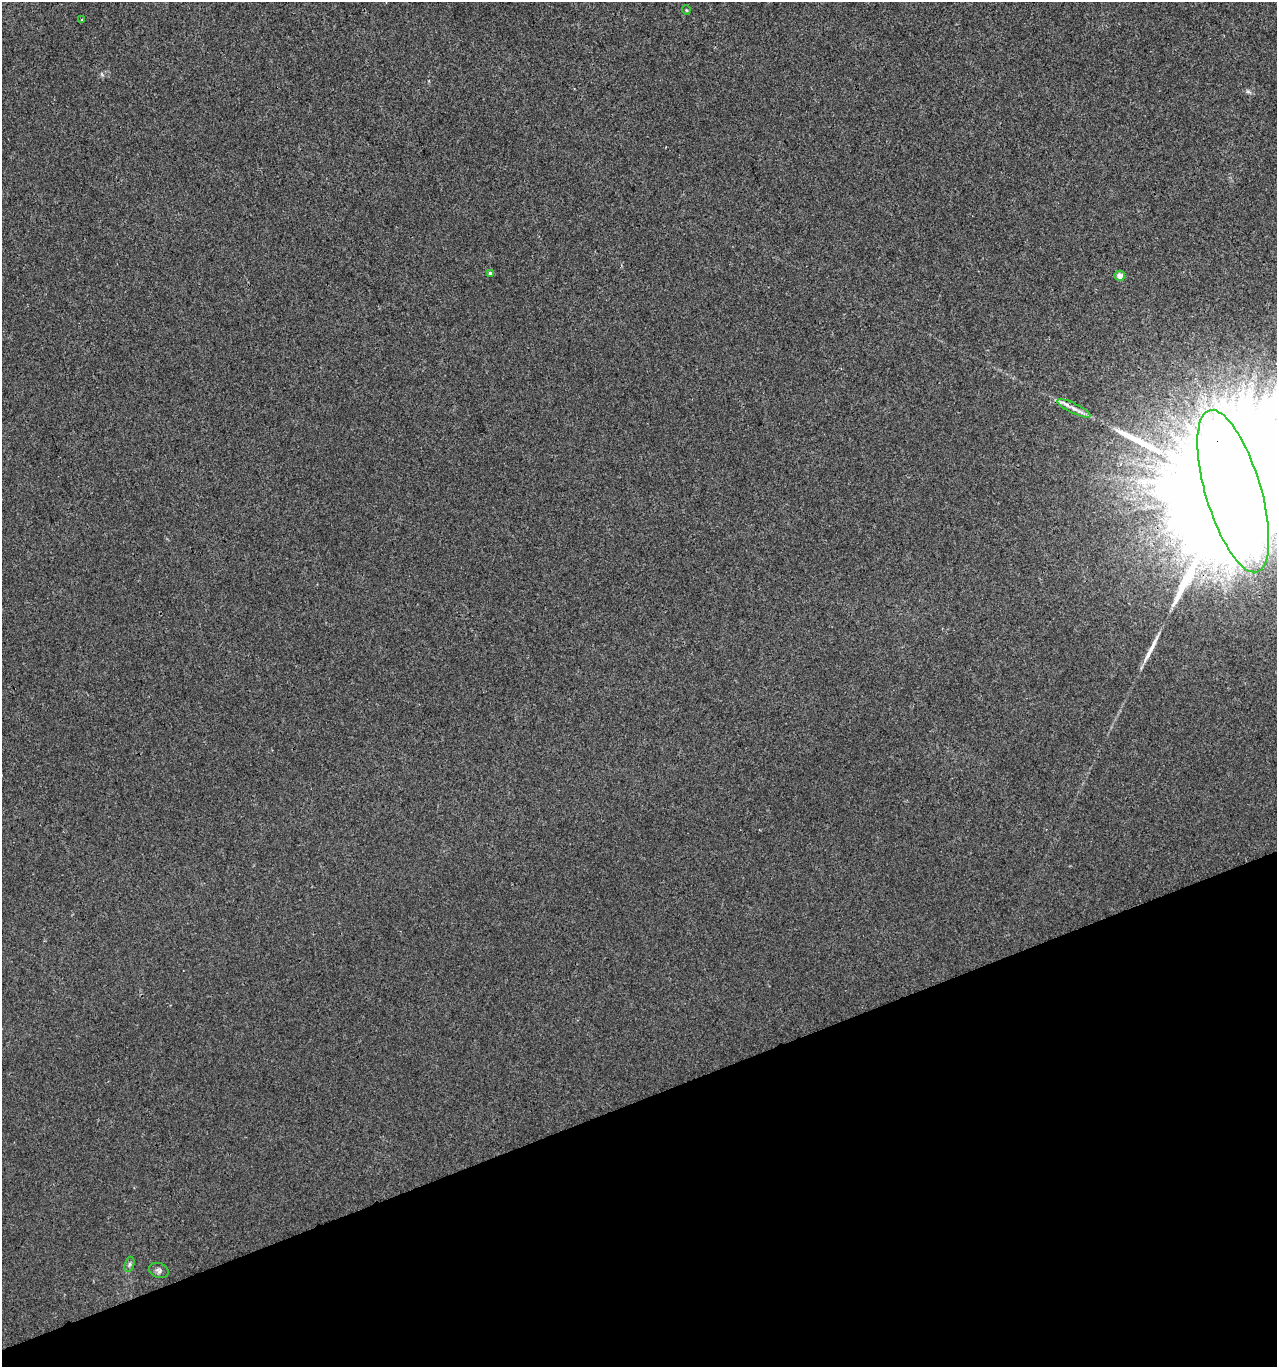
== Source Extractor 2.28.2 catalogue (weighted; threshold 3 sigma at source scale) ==
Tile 14 of 4 x 4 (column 2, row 4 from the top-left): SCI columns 1400-2674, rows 1-1365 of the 5294 x 5460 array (HDU 1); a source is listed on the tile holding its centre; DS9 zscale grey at full resolution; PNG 1279 x 1369 px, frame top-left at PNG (2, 2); each listed source drawn as its Kron ellipse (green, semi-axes under 4 px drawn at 4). Shown black and unused: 20% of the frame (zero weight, under 2 of 3 exposures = <1% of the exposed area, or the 3 px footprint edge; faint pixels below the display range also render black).
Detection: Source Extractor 2.28.2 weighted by HDU 2 'WHT'; one run over the whole footprint, this tile lists its part. Background 9.07e-04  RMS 0.0047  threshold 0.0212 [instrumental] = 3 sigma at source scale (4.5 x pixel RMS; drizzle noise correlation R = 1.50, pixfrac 1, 0.0396/0.0396 arcsec/px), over >= 5 px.
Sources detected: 12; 2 inside a brighter object's white glare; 2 long thin detections or spike segments (spike, bleed or trail) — neither listed nor drawn; the other 8 listed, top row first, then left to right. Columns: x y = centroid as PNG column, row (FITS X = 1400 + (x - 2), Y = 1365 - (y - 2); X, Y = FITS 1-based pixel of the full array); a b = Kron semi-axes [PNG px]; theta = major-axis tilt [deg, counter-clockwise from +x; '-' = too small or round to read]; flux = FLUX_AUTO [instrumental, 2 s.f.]
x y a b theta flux
686 10 5 3 - 0.4
82 20 3 3 - 0.72
490 273 3 3 - 1
1120 276 5 5 - 3.4
1074 408 18 5 -26 3
1233 491 84 27 -73 64000
129 1264 8 5 71 1
159 1270 10 7 -19 1.6
Overlapping masked pixels (flux is a lower limit): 1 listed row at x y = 1233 491
Isophote crosses this tile's border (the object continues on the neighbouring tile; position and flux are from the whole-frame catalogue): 1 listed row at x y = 1233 491